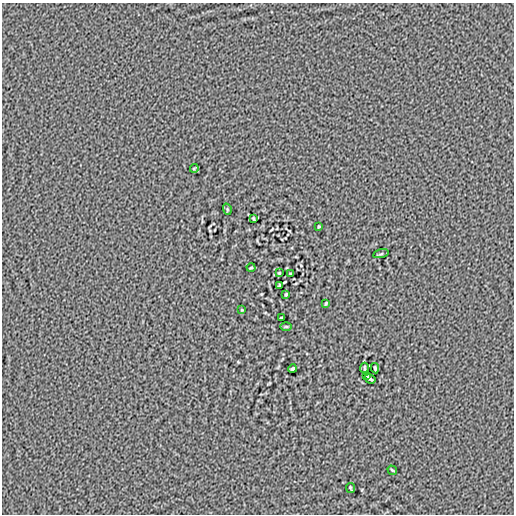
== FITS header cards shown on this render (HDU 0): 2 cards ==
NAXIS1  =                  512
NAXIS2  =                  512

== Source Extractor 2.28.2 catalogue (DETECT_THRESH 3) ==
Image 512 x 512 px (HDU 0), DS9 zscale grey, 1 PNG px = 1 image px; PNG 516 x 516 px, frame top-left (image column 1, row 512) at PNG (2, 3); each listed source drawn as its Kron ellipse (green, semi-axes under 4 px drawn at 4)
Background -8.71e-06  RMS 0.0036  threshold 0.0108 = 3 sigma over >= 5 px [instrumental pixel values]
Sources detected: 21; all 21 listed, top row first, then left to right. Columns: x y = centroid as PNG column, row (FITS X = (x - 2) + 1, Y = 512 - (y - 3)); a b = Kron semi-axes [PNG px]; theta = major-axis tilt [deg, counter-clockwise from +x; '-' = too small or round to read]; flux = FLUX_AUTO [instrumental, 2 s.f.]
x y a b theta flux
194 168 4 2 - 0.22
227 209 6 3 -72 0.27
254 219 4 3 - 0.29
319 226 3 2 - 0.22
381 254 8 3 13 0.27
251 268 4 3 - 0.2
279 273 3 2 - 0.22
291 274 3 3 - 0.25
279 285 4 3 - 0.26
286 294 3 3 - 0.26
326 304 3 2 - 0.25
242 310 4 3 - 0.2
281 318 4 3 - 0.32
286 326 6 4 0 0.24
365 368 5 2 - 0.32
375 368 5 2 - 0.33
292 369 4 3 - 0.38
366 375 4 2 - 0.25
370 379 6 3 -33 0.36
392 470 5 2 - 0.25
351 488 5 2 - 0.26